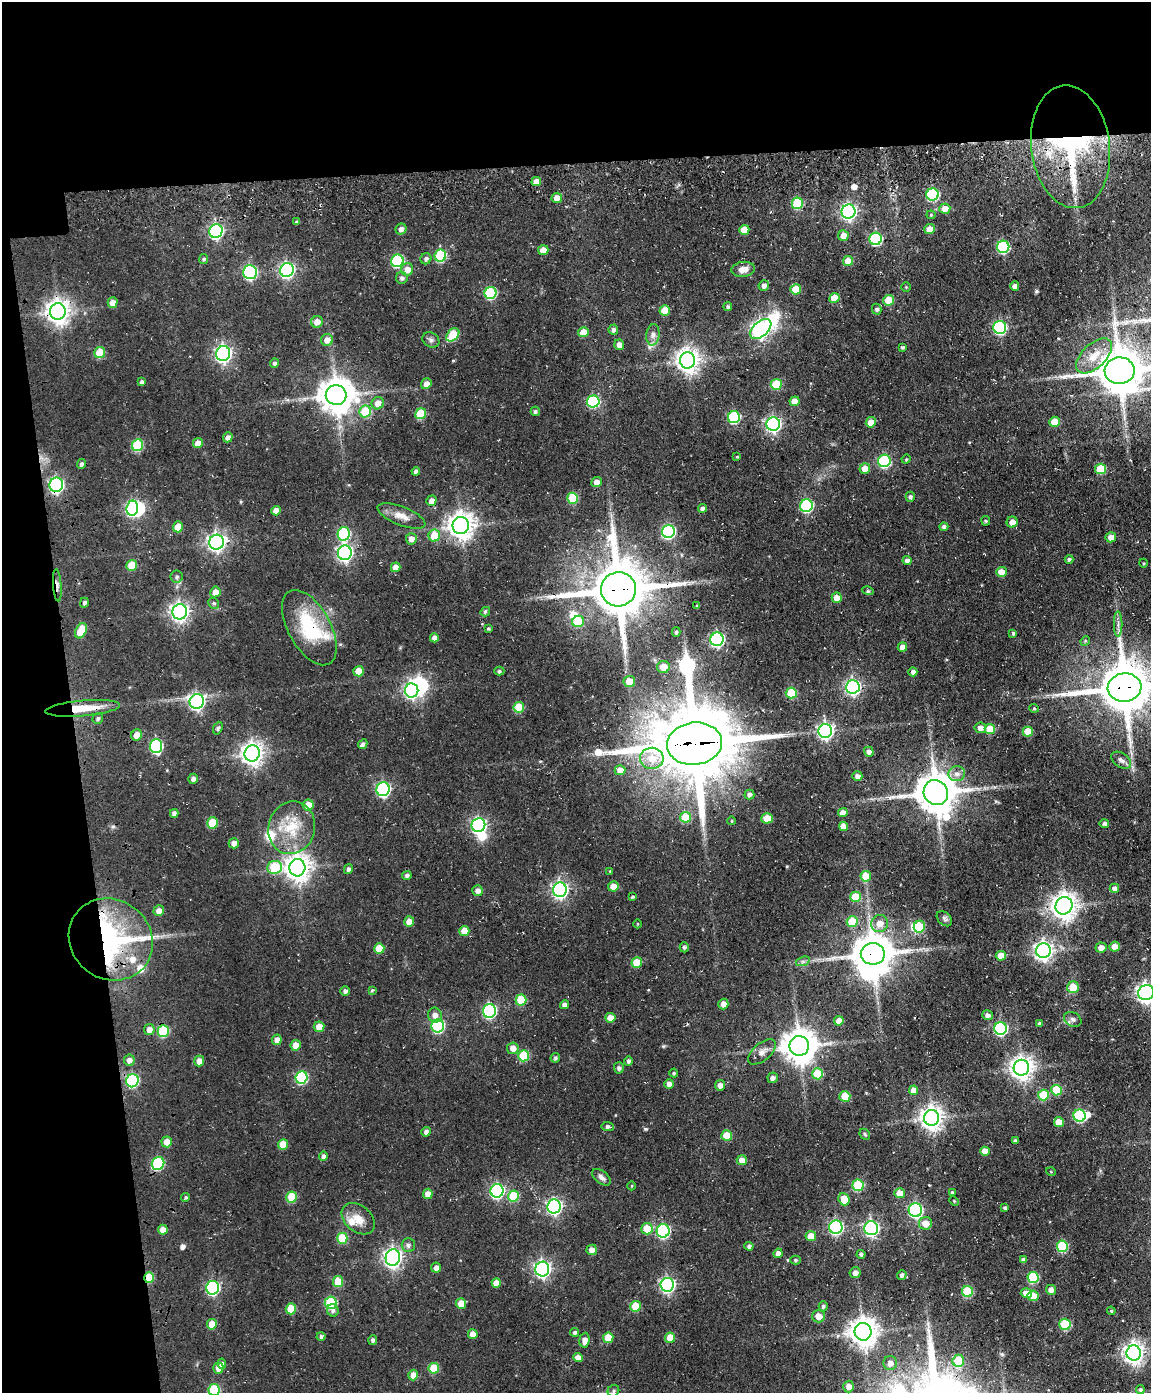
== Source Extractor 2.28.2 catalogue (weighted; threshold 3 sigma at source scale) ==
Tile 1 of 4 x 3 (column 1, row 1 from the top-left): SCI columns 114-1262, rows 3043-4433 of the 4820 x 4802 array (HDU 1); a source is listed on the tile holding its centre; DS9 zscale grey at full resolution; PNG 1153 x 1395 px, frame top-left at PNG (2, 2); each listed source drawn as its Kron ellipse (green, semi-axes under 4 px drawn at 4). Shown black and unused: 18% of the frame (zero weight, under 3 of 4 exposures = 11% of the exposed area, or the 3 px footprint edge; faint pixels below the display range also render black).
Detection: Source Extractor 2.28.2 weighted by HDU 2 'WHT'; one run over the whole footprint, this tile lists its part. Background 0.0634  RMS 0.0094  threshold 0.0423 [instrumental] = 3 sigma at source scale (4.5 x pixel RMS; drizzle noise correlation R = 1.50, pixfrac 1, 0.05/0.05 arcsec/px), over >= 5 px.
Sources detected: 360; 8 inside a brighter object's white glare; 3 cosmic-ray / hot-pixel residue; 3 long thin detections or spike segments (spike, bleed or trail) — neither listed nor drawn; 5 inside a brighter listed object's ellipse — not listed separately; the other 341 listed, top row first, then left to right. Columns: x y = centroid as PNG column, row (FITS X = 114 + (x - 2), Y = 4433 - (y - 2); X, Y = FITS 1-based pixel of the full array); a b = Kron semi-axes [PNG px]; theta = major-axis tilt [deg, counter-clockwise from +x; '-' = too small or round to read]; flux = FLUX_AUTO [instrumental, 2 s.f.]
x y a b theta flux
1070 147 62 39 -83 170
536 181 5 4 - 7.8
933 194 6 6 - 92
557 198 5 5 - 8.3
797 203 5 5 - 45
945 209 5 5 - 8.6
848 211 7 7 - 260
931 215 4 4 - 0.96
297 222 4 3 - 1.8
401 229 6 5 - 3.4
930 229 5 5 - 9.8
744 230 5 5 - 13
216 231 7 6 - 160
843 236 5 5 - 9.4
876 239 6 6 - 88
1003 247 6 6 - 87
543 250 5 5 - 9.2
440 256 6 5 - 56
204 259 5 4 - 1.9
426 259 6 5 - 2.7
397 261 6 6 - 84
848 261 5 5 - 13
407 269 6 6 - 8.9
743 269 12 7 6 7.5
287 270 7 6 - 230
250 272 7 7 - 130
402 278 6 6 - 2.5
764 285 5 5 - 3.7
1015 286 4 4 - 3.5
906 287 4 4 - 0.82
796 289 5 5 - 18
490 293 6 6 - 69
834 298 5 5 - 14
889 300 5 5 - 19
113 303 5 5 - 6.7
728 306 4 4 - 1.6
877 309 5 5 - 2.3
665 310 5 5 - 15
58 311 8 8 - 800
317 322 6 5 - 7.8
1000 327 6 6 - 120
761 329 12 7 40 360
613 330 5 5 - 2.3
583 332 5 5 - 13
453 335 7 5 45 35
653 335 11 6 84 4.1
327 340 6 6 - 7.1
431 340 9 7 -32 2.8
619 345 5 5 - 5.2
902 347 4 4 - 1.4
100 353 6 5 - 28
223 354 7 7 - 280
1094 356 22 12 44 18
688 360 8 7 - 730
274 363 5 4 - 2.4
1120 371 15 13 2 3300
142 382 4 4 - 2.5
426 384 5 5 - 5.2
776 384 5 5 - 31
336 395 10 10 - 1900
794 401 5 5 - 8.9
593 402 6 6 - 79
378 403 6 6 - 7
535 411 5 4 - 2
365 412 6 5 - 34
421 414 5 5 - 28
734 417 6 6 - 76
871 422 5 5 - 10
1055 422 5 5 - 19
773 424 7 6 - 220
228 437 5 4 - 3.8
198 443 5 5 - 8.6
138 445 6 5 - 52
737 457 4 3 - 0.92
906 459 4 4 - 1.2
884 461 6 6 - 99
81 464 5 4 - 2
865 469 5 5 - 9.2
1100 469 5 5 - 31
416 471 4 4 - 3.1
596 482 5 5 - 5.7
56 485 7 6 - 210
910 497 5 4 - 2
573 498 5 5 - 36
431 501 5 5 - 5.7
806 506 6 6 - 92
132 508 7 6 - 130
702 508 4 4 - 3.5
276 511 5 4 - 7.3
401 516 25 9 -22 9.7
986 521 5 4 - 1.3
1012 522 5 5 - 5.6
461 525 8 8 - 940
178 527 5 5 - 13
944 527 4 4 - 3.3
668 532 6 6 - 120
344 534 7 6 - 78
434 535 6 5 - 22
1111 537 5 5 - 7
411 539 5 5 - 6.2
217 542 7 7 - 380
345 553 7 7 - 260
1069 559 4 4 - 2.1
907 560 4 4 - 3.6
1143 563 4 3 - 0.85
132 565 5 5 - 21
396 567 5 4 - 6.9
1001 572 5 5 - 10
177 577 6 6 - 2
57 585 16 4 -86 3.9
618 589 17 17 - 5300
868 591 6 3 -14 1.5
215 592 5 5 - 6.3
837 598 5 5 - 8.9
84 603 5 4 - 2.2
214 603 6 5 - 1.8
697 606 3 3 - 1.5
180 612 7 7 - 420
485 612 5 4 - 1.9
578 621 6 5 - 26
1118 624 12 3 90 3
309 628 41 21 -61 57
488 629 4 3 - 1.1
81 631 8 5 65 24
676 632 5 4 - 1.2
1013 633 3 3 - 1.5
434 638 4 4 - 4.6
717 639 7 6 - 170
1085 641 5 4 - 1.1
902 647 5 4 - 6.2
663 667 6 6 - 11
359 671 5 5 - 13
499 671 5 4 - 1.4
913 672 4 4 - 3.4
629 681 6 5 - 11
853 687 7 6 - 240
1125 688 17 14 8 4300
412 690 7 6 - 220
791 693 5 5 - 36
197 702 7 7 - 260
519 707 5 5 - 29
83 708 37 8 5 26
1034 708 5 4 - 1.1
98 719 6 5 - 1.9
218 728 7 4 69 1.7
980 728 6 5 - 4.9
990 729 5 5 - 23
825 731 7 7 - 250
1028 732 5 5 - 14
137 735 5 5 - 8.9
363 744 5 4 - 2.9
694 744 28 21 7 10000
156 746 7 6 - 100
869 752 5 4 - 3.7
252 753 8 7 - 660
652 758 12 10 -1 15
1121 760 11 7 -35 3.8
620 770 5 5 - 7
957 774 8 7 - 4.7
857 776 5 4 - 4.3
193 779 5 4 - 3.7
383 789 7 6 - 170
936 793 13 12 - 2700
749 794 5 5 - 3.3
308 805 6 5 - 12
843 812 5 4 - 6.5
174 813 4 4 - 3.2
685 817 5 5 - 30
767 818 5 5 - 15
732 821 4 3 - 0.83
213 823 5 5 - 24
1104 823 5 4 - 2.5
478 825 7 6 - 220
843 826 4 4 - 8
292 828 26 23 73 35
234 843 5 5 - 5
275 867 7 6 - 45
297 868 9 8 - 920
348 869 5 4 - 2.6
610 871 4 3 - 0.72
407 875 5 4 - 2.3
866 876 5 5 - 19
613 886 5 5 - 8.1
1114 888 5 4 - 3.6
560 890 7 7 - 280
478 891 5 5 - 4.5
633 897 3 3 - 1.2
855 897 5 5 - 22
1064 906 9 8 - 920
159 911 5 5 - 5.6
944 919 9 6 -42 2.4
409 921 5 5 - 8.4
852 922 5 5 - 25
638 924 4 3 - 0.79
880 924 9 8 - 9.3
919 927 6 5 - 33
464 931 5 5 - 14
111 939 43 39 -37 200
1115 946 5 5 - 8.6
684 947 5 4 - 1.7
1101 947 5 5 - 7.1
379 948 5 5 - 18
1043 951 7 7 - 410
873 954 12 11 - 2600
1001 956 5 5 - 12
803 961 7 4 19 2
637 963 5 5 - 22
1073 987 6 6 - 15
372 990 4 4 - 1.2
345 991 4 4 - 2.7
1146 993 8 7 - 460
521 1000 5 5 - 33
723 1004 5 5 - 5.7
564 1005 4 4 - 4.1
489 1011 7 6 - 130
435 1015 7 6 - 4.9
987 1015 5 5 - 3.3
610 1018 5 5 - 9.9
1073 1019 9 6 -31 3.2
839 1021 5 4 - 6.9
1039 1023 4 3 - 1.5
438 1026 6 6 - 100
319 1027 5 5 - 8.4
1000 1028 6 6 - 120
149 1029 5 5 - 5.5
163 1031 6 5 - 48
277 1040 5 5 - 5.8
296 1045 5 5 - 9.1
799 1046 10 10 - 1700
513 1048 6 5 - 6.9
762 1052 17 8 40 6.3
524 1056 6 5 - 39
555 1058 5 4 - 1.9
129 1060 5 5 - 4.7
199 1061 5 5 - 6.7
628 1061 5 4 - 2.5
619 1068 5 5 - 2.3
1021 1068 8 7 - 680
674 1073 4 4 - 1.1
817 1074 5 5 - 27
301 1077 6 6 - 82
773 1078 5 5 - 3
132 1081 7 6 - 93
669 1084 5 4 - 4.8
720 1085 5 5 - 4.8
914 1090 5 4 - 8.7
1057 1090 5 5 - 29
1043 1095 5 5 - 32
845 1096 5 5 - 26
1080 1116 6 6 - 85
931 1118 8 7 - 700
1059 1122 5 5 - 12
608 1126 6 4 -5 2.4
426 1132 5 4 - 3
865 1134 6 4 -47 1.2
727 1136 5 5 - 21
1015 1141 4 3 - 2.4
167 1142 5 5 - 8.5
283 1144 5 5 - 16
985 1151 5 4 - 11
323 1156 5 4 - 2.9
742 1160 5 5 - 6.7
158 1163 7 6 - 73
1051 1172 5 3 - 0.85
601 1177 11 6 -40 3.8
858 1185 6 5 - 44
632 1186 4 3 - 0.81
497 1191 7 6 - 170
952 1192 4 3 - 1.4
900 1193 5 5 - 9.9
428 1194 5 5 - 8.2
513 1196 5 5 - 35
186 1197 4 4 - 1.5
292 1197 5 5 - 27
844 1199 6 5 - 13
954 1201 5 3 - 0.82
554 1206 7 6 - 230
1005 1208 4 3 - 2.1
915 1210 7 6 - 150
358 1219 18 13 -40 13
925 1223 6 6 - 11
836 1227 7 6 - 150
871 1228 7 6 - 200
647 1229 6 5 - 19
163 1230 5 5 - 7.1
663 1231 6 6 - 130
811 1236 5 5 - 8.8
342 1238 5 5 - 28
408 1245 7 6 - 3.1
749 1246 4 4 - 2.8
1062 1246 5 5 - 60
592 1250 5 5 - 6.2
778 1253 5 4 - 4.1
861 1254 4 4 - 2.1
393 1258 8 7 - 400
795 1260 5 4 - 1.5
1024 1260 4 4 - 3.1
436 1268 5 5 - 4.2
542 1269 7 7 - 280
855 1273 5 5 - 4.8
902 1275 5 4 - 2.3
1033 1277 5 5 - 53
149 1278 5 5 - 27
338 1282 5 5 - 22
496 1283 5 4 - 8.9
667 1285 7 6 - 220
213 1288 7 6 - 150
1051 1290 5 5 - 5.8
967 1291 5 5 - 37
1026 1293 5 5 - 8.1
1033 1296 5 5 - 13
331 1303 6 6 - 59
461 1303 5 5 - 11
636 1306 5 5 - 26
823 1306 5 4 - 2.1
291 1309 5 5 - 25
333 1310 6 5 - 2.7
1111 1311 4 4 - 1.1
819 1316 6 6 - 8.5
212 1324 5 5 - 13
1065 1324 5 5 - 46
575 1332 4 4 - 2.6
863 1332 9 8 - 1100
473 1334 5 5 - 7.2
321 1336 4 4 - 2.2
608 1338 5 5 - 19
670 1338 5 5 - 13
373 1340 5 4 - 2.4
584 1340 7 5 85 6.1
1134 1353 7 7 - 550
578 1357 5 4 - 7.3
958 1361 6 5 - 30
890 1363 7 6 - 5.1
222 1364 5 4 - 3.1
218 1368 5 5 - 6
434 1368 5 5 - 22
413 1375 5 5 - 8.4
849 1387 6 5 - 4.8
214 1390 6 5 - 52
1140 1390 4 4 - 1.8
613 1391 6 5 - 2
Overlapping masked pixels (flux is a lower limit): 12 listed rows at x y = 1070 147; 58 311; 1120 371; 56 485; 57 585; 618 589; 1125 688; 83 708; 694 744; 111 939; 873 954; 149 1278
Isophote crosses this tile's border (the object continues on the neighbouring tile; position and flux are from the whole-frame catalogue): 4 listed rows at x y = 1120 371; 1125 688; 1146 993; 214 1390